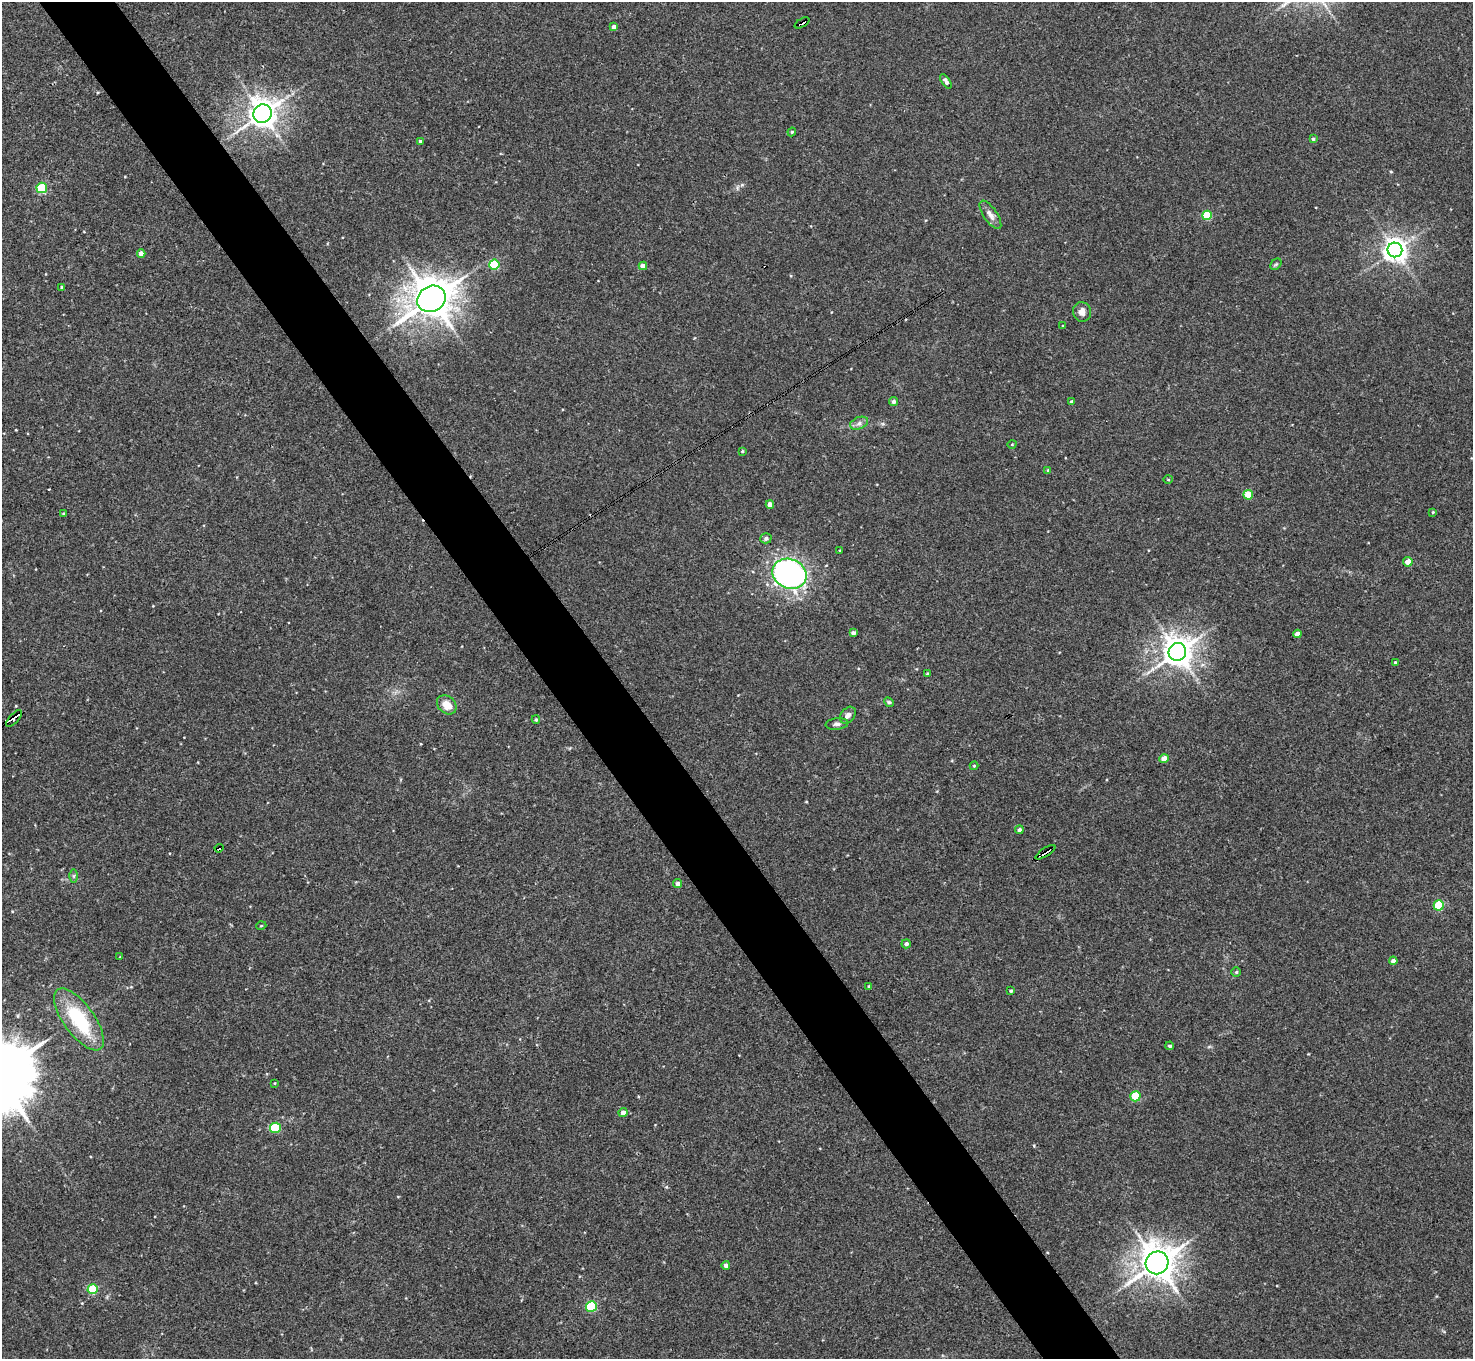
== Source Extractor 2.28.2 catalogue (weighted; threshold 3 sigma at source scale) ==
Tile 11 of 4 x 4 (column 3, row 3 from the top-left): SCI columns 2943-4413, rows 1513-2869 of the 5886 x 5878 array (HDU 1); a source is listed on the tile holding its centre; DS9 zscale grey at full resolution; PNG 1475 x 1361 px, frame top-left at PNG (2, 2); each listed source drawn as its Kron ellipse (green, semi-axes under 4 px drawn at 4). Shown black and unused: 5% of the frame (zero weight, under 3 of 4 exposures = <1% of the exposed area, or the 3 px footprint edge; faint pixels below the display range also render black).
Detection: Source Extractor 2.28.2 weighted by HDU 2 'WHT'; one run over the whole footprint, this tile lists its part. Background 0.041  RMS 0.0043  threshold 0.0194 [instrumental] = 3 sigma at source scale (4.5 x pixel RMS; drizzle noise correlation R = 1.50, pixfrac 1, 0.05/0.05 arcsec/px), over >= 5 px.
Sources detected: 73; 3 cosmic-ray / hot-pixel residue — neither listed nor drawn; the other 70 listed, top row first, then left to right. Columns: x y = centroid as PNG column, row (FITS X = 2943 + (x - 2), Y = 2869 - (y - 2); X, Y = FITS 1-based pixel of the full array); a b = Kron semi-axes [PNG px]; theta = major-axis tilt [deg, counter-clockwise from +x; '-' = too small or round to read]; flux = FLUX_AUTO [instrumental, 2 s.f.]
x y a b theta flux
802 23 8 3 31 9.2
614 27 4 4 - 2.3
946 81 8 4 -55 1.6
263 114 9 9 - 500
792 132 4 4 - 0.5
1313 139 4 4 - 0.74
420 141 4 4 - 0.65
42 188 5 5 - 24
990 215 16 7 -56 2.6
1207 215 5 4 - 18
1395 250 7 7 - 350
141 253 4 4 - 2.8
1276 264 6 5 - 0.72
494 265 5 5 - 26
643 266 4 4 - 3.5
62 288 3 3 - 0.59
431 299 15 12 29 900
1082 312 10 9 - 2.7
1063 326 4 2 - 0.35
893 401 4 4 - 1.1
1071 401 4 3 - 0.55
859 423 9 6 22 1.6
1012 444 4 3 - 0.31
742 451 4 3 - 0.5
1048 470 4 3 - 0.79
1168 480 5 3 - 0.39
1248 495 5 4 - 10
770 504 4 4 - 3.7
1433 512 4 4 - 0.42
63 514 4 4 - 0.43
766 538 5 5 - 1.2
840 551 3 2 - 0.39
1408 562 4 4 - 3.8
789 574 17 14 -25 130
853 633 4 4 - 1.4
1297 634 4 4 - 3.4
1177 652 9 8 - 620
1395 662 4 3 - 0.37
927 674 4 4 - 0.67
889 702 5 4 - 0.56
447 705 11 8 -43 5.3
848 715 9 6 51 1.9
14 718 10 4 49 9.8
536 720 4 4 - 0.52
837 724 11 5 7 1.5
1164 759 4 4 - 4.5
974 766 4 4 - 0.42
1019 830 4 4 - 0.85
219 848 4 3 - 3.9
1045 852 11 3 33 3.1
74 876 6 4 90 0.69
677 883 4 4 - 1.4
1439 905 5 5 - 22
261 926 5 3 - 0.39
906 944 4 4 - 1.1
120 957 4 3 - 0.37
1393 961 4 4 - 1.9
1236 972 5 5 - 0.64
869 986 4 2 - 0.28
1011 991 3 3 - 0.51
79 1019 37 15 -54 29
1170 1046 4 3 - 0.71
275 1083 4 3 - 0.3
1135 1096 5 5 - 17
623 1112 4 4 - 2.6
276 1128 5 5 - 24
1157 1263 11 11 - 800
726 1265 4 4 - 1.7
93 1289 5 5 - 18
591 1306 5 5 - 32
Overlapping masked pixels (flux is a lower limit): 4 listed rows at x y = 802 23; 14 718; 219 848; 1045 852